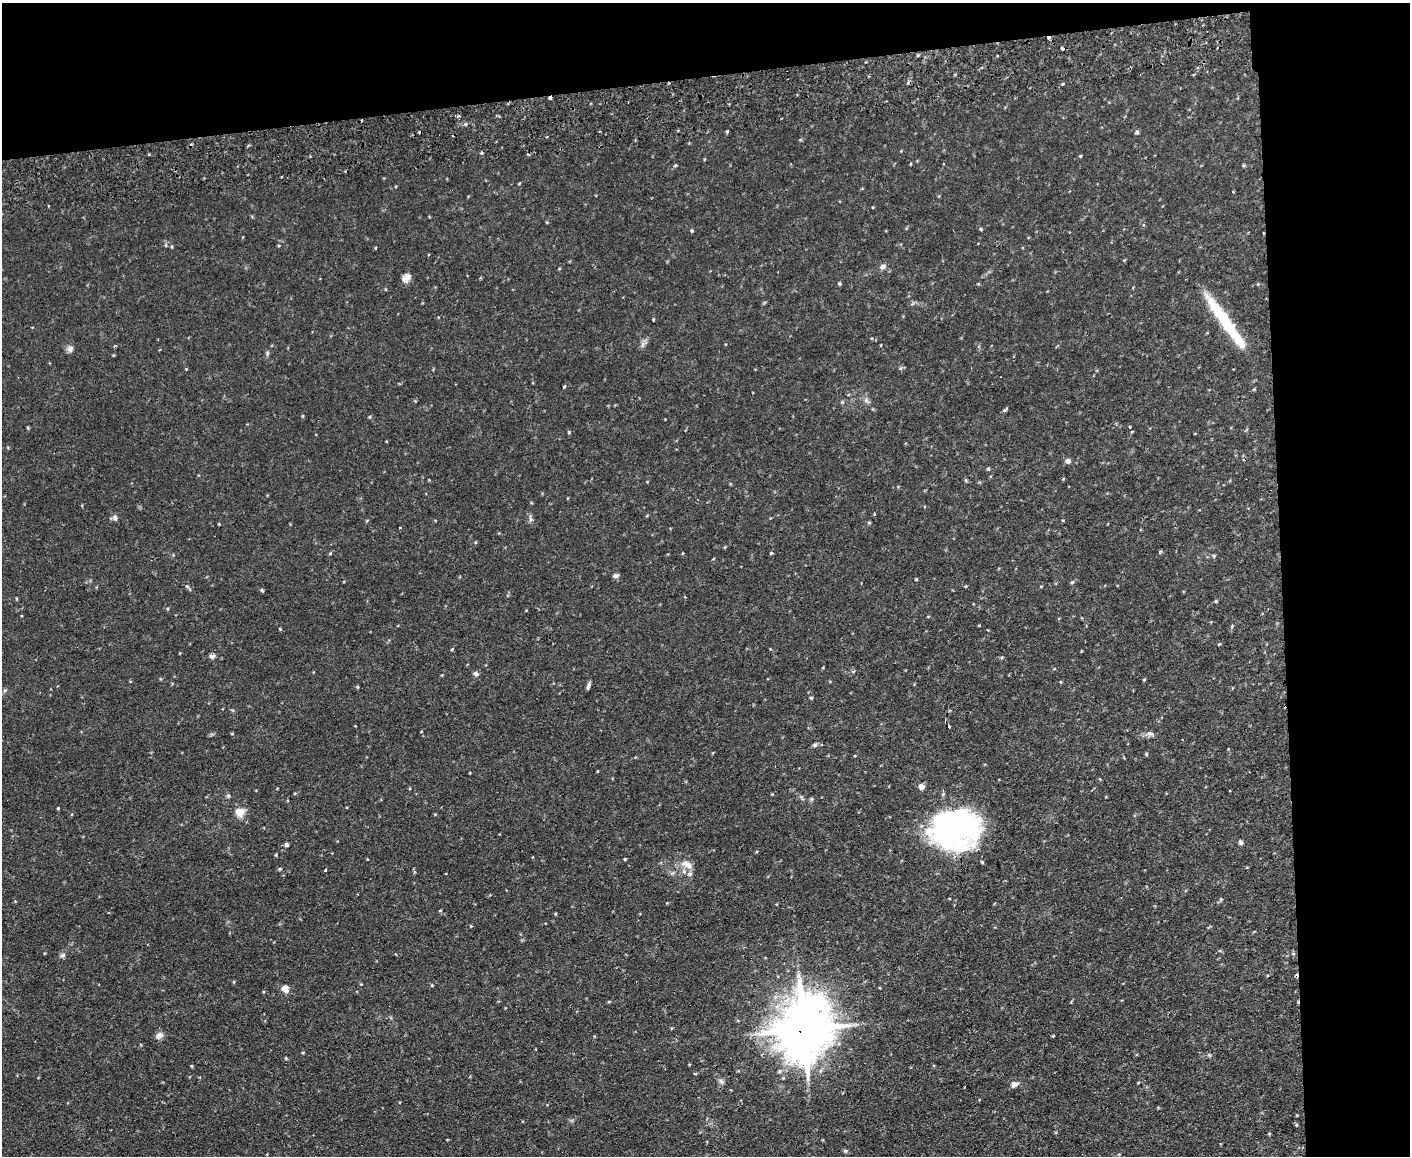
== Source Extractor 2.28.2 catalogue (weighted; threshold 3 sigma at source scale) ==
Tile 3 of 3 x 4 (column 3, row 1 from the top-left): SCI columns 2949-4356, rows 3516-4669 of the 4595 x 4724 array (HDU 1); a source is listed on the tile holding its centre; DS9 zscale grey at full resolution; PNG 1412 x 1158 px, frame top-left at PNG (2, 3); no overlay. Shown black and unused: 16% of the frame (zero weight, under 2 of 3 exposures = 3% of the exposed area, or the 3 px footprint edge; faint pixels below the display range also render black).
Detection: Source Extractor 2.28.2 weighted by HDU 2 'WHT'; one run over the whole footprint, this tile lists its part. Background 0.0291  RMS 0.0052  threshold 0.0233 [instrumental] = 3 sigma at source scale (4.5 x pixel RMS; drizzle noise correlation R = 1.50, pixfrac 1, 0.05/0.05 arcsec/px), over >= 5 px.
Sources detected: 91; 3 inside a brighter object's white glare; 7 cosmic-ray / hot-pixel residue — not listed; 2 inside a brighter listed object's ellipse — not listed separately; the other 79 listed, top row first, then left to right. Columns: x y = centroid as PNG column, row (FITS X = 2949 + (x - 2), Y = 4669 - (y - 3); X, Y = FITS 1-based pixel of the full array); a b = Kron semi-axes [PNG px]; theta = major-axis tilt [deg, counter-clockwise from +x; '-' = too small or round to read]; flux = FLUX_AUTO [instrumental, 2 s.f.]
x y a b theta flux
1062 48 4 3 - 2.1
918 55 4 4 - 0.62
550 98 4 2 - 3.8
459 116 4 3 - 1.2
362 120 2 2 - 0.56
678 130 3 2 - 0.49
1137 132 5 5 - 0.95
1080 156 4 4 - 0.47
675 165 5 4 - 0.6
1244 165 5 4 - 0.62
692 230 4 3 - 0.62
172 246 5 3 - 0.49
883 266 8 7 - 1.8
408 277 11 9 -77 2.2
840 284 5 5 - 0.69
653 320 5 3 - 0.38
1227 326 61 13 -56 22
642 344 7 5 89 1.3
70 348 9 7 76 2
267 353 6 4 72 0.76
564 387 4 3 - 0.49
1004 410 7 3 40 0.91
569 432 4 4 - 0.5
1068 461 6 5 - 2
988 469 5 4 - 0.7
966 480 5 4 - 0.61
115 517 7 6 - 1.6
530 518 11 3 -81 1.1
869 522 5 3 - 0.53
400 527 3 2 - 0.46
771 553 4 3 - 0.48
616 576 8 6 19 1.2
916 579 4 3 - 0.42
1072 582 5 4 - 0.7
187 586 6 3 -19 0.55
262 590 4 4 - 0.84
1216 601 5 4 - 0.53
1232 626 3 3 - 0.98
280 629 4 3 - 0.42
1219 644 4 3 - 0.45
452 649 5 3 - 0.51
212 656 5 5 - 2.1
476 674 5 5 - 1.9
588 686 9 4 71 1.3
357 687 5 3 - 0.49
5 690 6 4 18 0.71
811 698 4 4 - 0.53
949 726 3 3 - 2.3
232 733 4 3 - 0.46
1150 734 9 7 -9 1.7
815 745 7 5 23 0.97
921 786 5 5 - 4.1
229 796 6 5 - 0.79
58 808 4 3 - 0.44
239 812 10 9 - 5.6
955 828 46 35 19 130
1240 842 5 4 - 1.6
286 844 5 5 - 1.1
276 855 4 3 - 0.56
625 859 4 3 - 0.45
982 862 4 3 - 0.57
687 865 18 9 -23 4.8
325 870 3 3 - 0.66
471 926 4 4 - 0.43
1293 954 5 3 - 0.57
63 955 7 6 - 1.3
285 989 8 6 -51 3.8
804 1029 20 16 81 2400
159 1035 11 8 23 2.2
1053 1036 4 3 - 0.5
286 1058 4 3 - 0.46
192 1066 5 3 - 0.46
721 1081 9 4 -35 1.2
1014 1085 8 6 21 2.5
964 1087 3 2 - 0.37
1297 1115 4 3 - 0.37
1296 1125 5 3 - 0.53
1269 1134 5 3 - 0.42
845 1151 5 5 - 0.73
Overlapping masked pixels (flux is a lower limit): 5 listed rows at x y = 1062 48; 550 98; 362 120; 955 828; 804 1029
Unlisted compact peaks at least as high as the median listed source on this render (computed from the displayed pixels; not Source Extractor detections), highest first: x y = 727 131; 280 869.